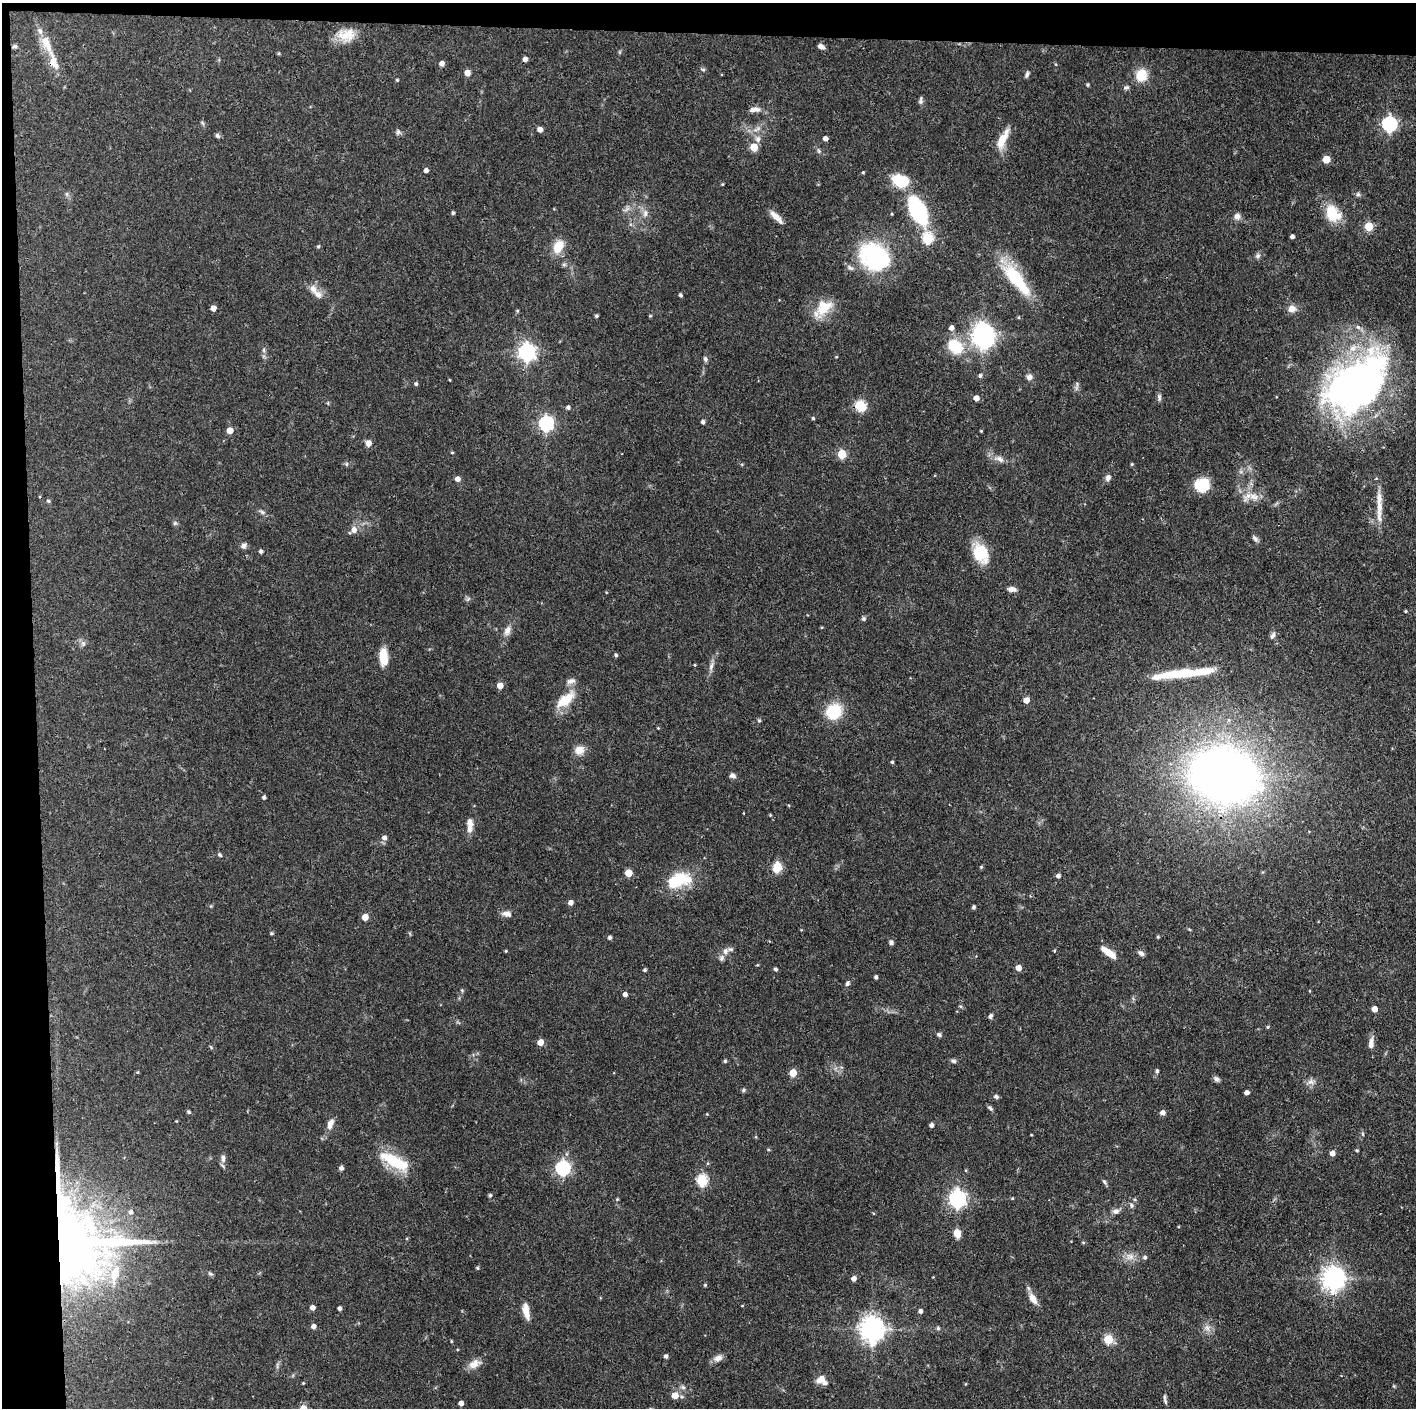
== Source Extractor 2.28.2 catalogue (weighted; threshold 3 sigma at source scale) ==
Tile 1 of 3 x 3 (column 1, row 1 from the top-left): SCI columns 1-1414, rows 2813-4218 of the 4244 x 4221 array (HDU 1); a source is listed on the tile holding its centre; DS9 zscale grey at full resolution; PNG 1418 x 1410 px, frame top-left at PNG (2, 3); no overlay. Shown black and unused: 5% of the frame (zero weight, under 3 of 4 exposures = <1% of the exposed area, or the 3 px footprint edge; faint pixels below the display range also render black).
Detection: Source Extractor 2.28.2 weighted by HDU 2 'WHT'; one run over the whole footprint, this tile lists its part. Background 0.0774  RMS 0.0036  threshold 0.0162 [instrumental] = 3 sigma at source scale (4.5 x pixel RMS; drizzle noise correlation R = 1.50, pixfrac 1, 0.05/0.05 arcsec/px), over >= 5 px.
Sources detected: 231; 2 inside a brighter object's white glare — not listed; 11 inside a brighter listed object's ellipse — not listed separately; the other 218 listed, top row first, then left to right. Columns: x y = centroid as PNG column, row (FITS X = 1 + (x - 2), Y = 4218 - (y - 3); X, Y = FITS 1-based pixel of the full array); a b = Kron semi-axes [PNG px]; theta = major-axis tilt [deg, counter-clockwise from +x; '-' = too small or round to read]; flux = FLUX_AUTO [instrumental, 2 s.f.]
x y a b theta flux
345 36 24 16 -31 6.7
46 43 28 11 -65 6.8
15 46 7 5 12 0.65
821 46 7 5 -22 1.5
525 59 4 4 - 1.8
442 63 5 5 - 1.7
467 73 7 6 - 1.9
1027 74 8 4 61 0.83
1141 75 13 11 76 8.2
397 80 4 4 - 0.4
1088 85 5 3 - 0.41
1126 87 8 6 10 0.85
921 100 10 5 83 0.95
755 109 14 6 4 2.2
1389 124 7 6 - 68
540 129 5 4 - 2.1
398 132 8 6 89 0.92
217 136 7 5 -52 0.79
825 138 4 4 - 1.6
758 139 9 8 - 1.7
1002 139 25 9 64 6.8
754 147 5 5 - 9.2
1326 159 5 5 - 8
426 170 4 4 - 1.3
863 172 4 3 - 0.35
901 181 17 11 -17 14
67 194 7 4 -89 0.64
1358 194 6 5 - 0.74
627 209 9 4 45 1.1
918 210 21 11 -64 50
453 213 4 3 - 0.62
645 213 10 6 90 1.7
1332 213 17 12 -56 13
892 214 4 3 - 0.33
1237 216 9 8 - 1.7
776 217 19 6 -45 3.3
1369 226 5 5 - 14
1292 236 4 4 - 1.2
927 238 6 6 - 27
318 246 5 4 - 0.43
558 246 17 11 64 6
1258 256 7 6 - 0.96
875 257 33 26 -37 41
1016 279 51 15 -51 21
313 289 12 9 -59 2.6
680 295 4 4 - 0.74
824 307 26 17 46 9.1
213 308 4 4 - 2.8
1292 309 9 8 - 2.8
596 316 4 4 - 0.61
650 316 5 4 - 0.36
1358 327 6 6 - 1
982 334 8 7 - 260
955 346 23 17 -38 12
264 350 7 4 -90 0.69
527 352 7 7 - 140
836 357 4 3 - 0.29
705 359 7 5 -75 0.96
980 376 5 5 - 0.84
1029 377 8 7 - 1.5
450 380 4 3 - 0.29
416 384 4 4 - 0.62
1077 384 9 4 90 0.8
1357 384 77 49 39 160
1159 397 10 5 -90 1
976 398 5 4 - 2.6
860 406 6 5 - 28
568 407 5 5 - 0.88
813 418 4 3 - 0.49
703 422 4 4 - 1.1
546 424 6 6 - 80
230 430 5 5 - 4.4
981 431 3 3 - 0.34
368 443 7 6 - 1.9
452 453 4 3 - 0.37
842 454 5 5 - 12
999 459 16 8 -19 2.6
346 464 6 4 89 0.52
1132 464 4 4 - 0.42
1108 477 9 6 64 1.4
457 479 5 5 - 2.2
1202 485 13 12 - 13
1254 497 17 9 -18 4.1
48 501 5 4 - 0.57
1379 506 46 7 89 5.7
262 512 9 5 -22 0.91
175 523 6 5 - 0.68
354 530 7 6 - 2.4
1255 539 10 5 -53 1
243 546 8 7 - 1.2
261 551 4 4 - 0.92
980 553 23 15 -63 11
1012 589 9 5 -1 2
468 599 8 4 37 0.64
1405 611 3 3 - 0.36
864 619 6 6 - 0.69
507 631 14 9 66 2.3
1272 636 10 5 61 1.2
83 643 7 6 - 0.99
616 655 4 4 - 0.7
383 656 20 9 -86 6.2
695 665 4 3 - 0.3
711 666 13 6 78 1.6
1184 673 67 9 6 17
571 681 13 7 15 1.7
500 686 5 5 - 3.6
565 700 28 12 39 8.6
1026 700 5 4 - 3.5
834 712 16 14 44 14
658 728 4 3 - 0.3
579 750 13 11 21 3.2
892 762 4 3 - 0.52
1224 775 36 26 -15 600
732 776 8 6 -18 1.2
264 797 4 4 - 0.8
770 815 5 3 - 0.36
470 828 13 7 -85 2.4
384 838 5 5 - 1.6
220 855 6 5 - 0.64
777 867 11 8 78 5.8
981 867 4 4 - 0.41
628 873 5 5 - 6
1058 876 5 4 - 1.1
679 880 29 15 16 17
571 902 5 5 - 1.7
974 907 5 4 - 0.67
507 914 12 7 -11 2
365 917 5 4 - 4.6
271 933 4 4 - 0.5
1158 937 5 4 - 0.45
610 938 4 4 - 0.9
891 943 5 4 - 1.2
1054 950 4 3 - 0.38
506 951 3 3 - 0.38
725 951 9 6 67 1.6
1109 952 20 7 -36 4.6
1141 953 8 5 -29 1.3
757 965 4 3 - 0.33
1018 968 5 5 - 3.1
775 969 5 4 - 0.56
645 970 4 4 - 0.62
876 977 4 3 - 0.91
847 983 6 5 - 0.8
625 994 4 4 - 1.4
960 1006 6 4 -3 0.54
1374 1009 5 4 - 3.1
991 1016 6 4 66 0.91
1268 1027 4 4 - 0.42
939 1035 6 5 - 0.77
540 1042 5 5 - 3.9
1371 1043 17 7 88 2.2
725 1061 5 4 - 0.59
953 1061 7 5 -18 0.81
1157 1071 5 4 - 0.85
793 1073 5 5 - 8.2
1216 1079 8 6 -46 1.1
1311 1082 10 8 -6 1.7
743 1090 6 5 - 0.58
1247 1093 4 4 - 1.5
996 1097 6 5 - 0.84
990 1108 8 5 -33 0.76
189 1112 4 4 - 0.64
1162 1113 5 5 - 1.8
707 1114 4 4 - 0.29
176 1121 4 3 - 0.27
330 1124 15 7 69 2.6
931 1125 4 4 - 1.4
1363 1134 6 4 -88 0.46
768 1150 5 4 - 0.43
1357 1150 4 4 - 0.47
1332 1153 5 5 - 1.9
223 1158 12 7 -90 1.6
394 1162 39 14 -30 15
341 1168 4 4 - 1.2
563 1168 6 6 - 78
966 1170 4 4 - 0.34
702 1180 6 5 - 31
1104 1182 8 5 -46 0.7
490 1195 4 4 - 0.67
1012 1198 4 3 - 0.33
617 1199 5 4 - 0.41
957 1199 7 6 - 130
1131 1205 7 6 - 0.9
1116 1211 9 7 10 1.5
131 1212 6 5 - 1.2
957 1233 9 7 -75 3.5
64 1241 34 29 -34 1500
1083 1242 5 3 - 0.36
1130 1257 12 9 0 2.7
1145 1257 5 5 - 0.78
477 1268 4 4 - 0.51
115 1274 29 13 75 11
210 1274 8 4 -9 0.58
854 1278 5 4 - 1.8
1333 1278 8 7 - 300
705 1285 4 4 - 0.42
1033 1299 17 8 -56 3.3
742 1306 4 3 - 0.26
312 1308 4 4 - 1.9
339 1308 4 4 - 0.96
526 1311 17 7 -79 4.5
920 1311 5 4 - 1.1
313 1326 5 4 - 1.6
938 1328 5 4 - 0.63
1207 1328 10 8 -72 1.9
872 1329 8 8 - 340
1108 1339 5 5 - 18
451 1341 3 3 - 0.33
666 1356 4 4 - 1.2
718 1358 12 8 28 2.1
474 1364 17 10 30 3.4
820 1379 12 8 31 3
303 1383 4 3 - 0.33
1394 1386 6 3 -71 0.37
683 1387 8 6 -13 1.1
675 1395 5 5 - 4.8
1165 1401 9 5 -75 0.91
461 1403 4 4 - 1.7
Overlapping masked pixels (flux is a lower limit): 3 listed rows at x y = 918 210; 1357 384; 64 1241